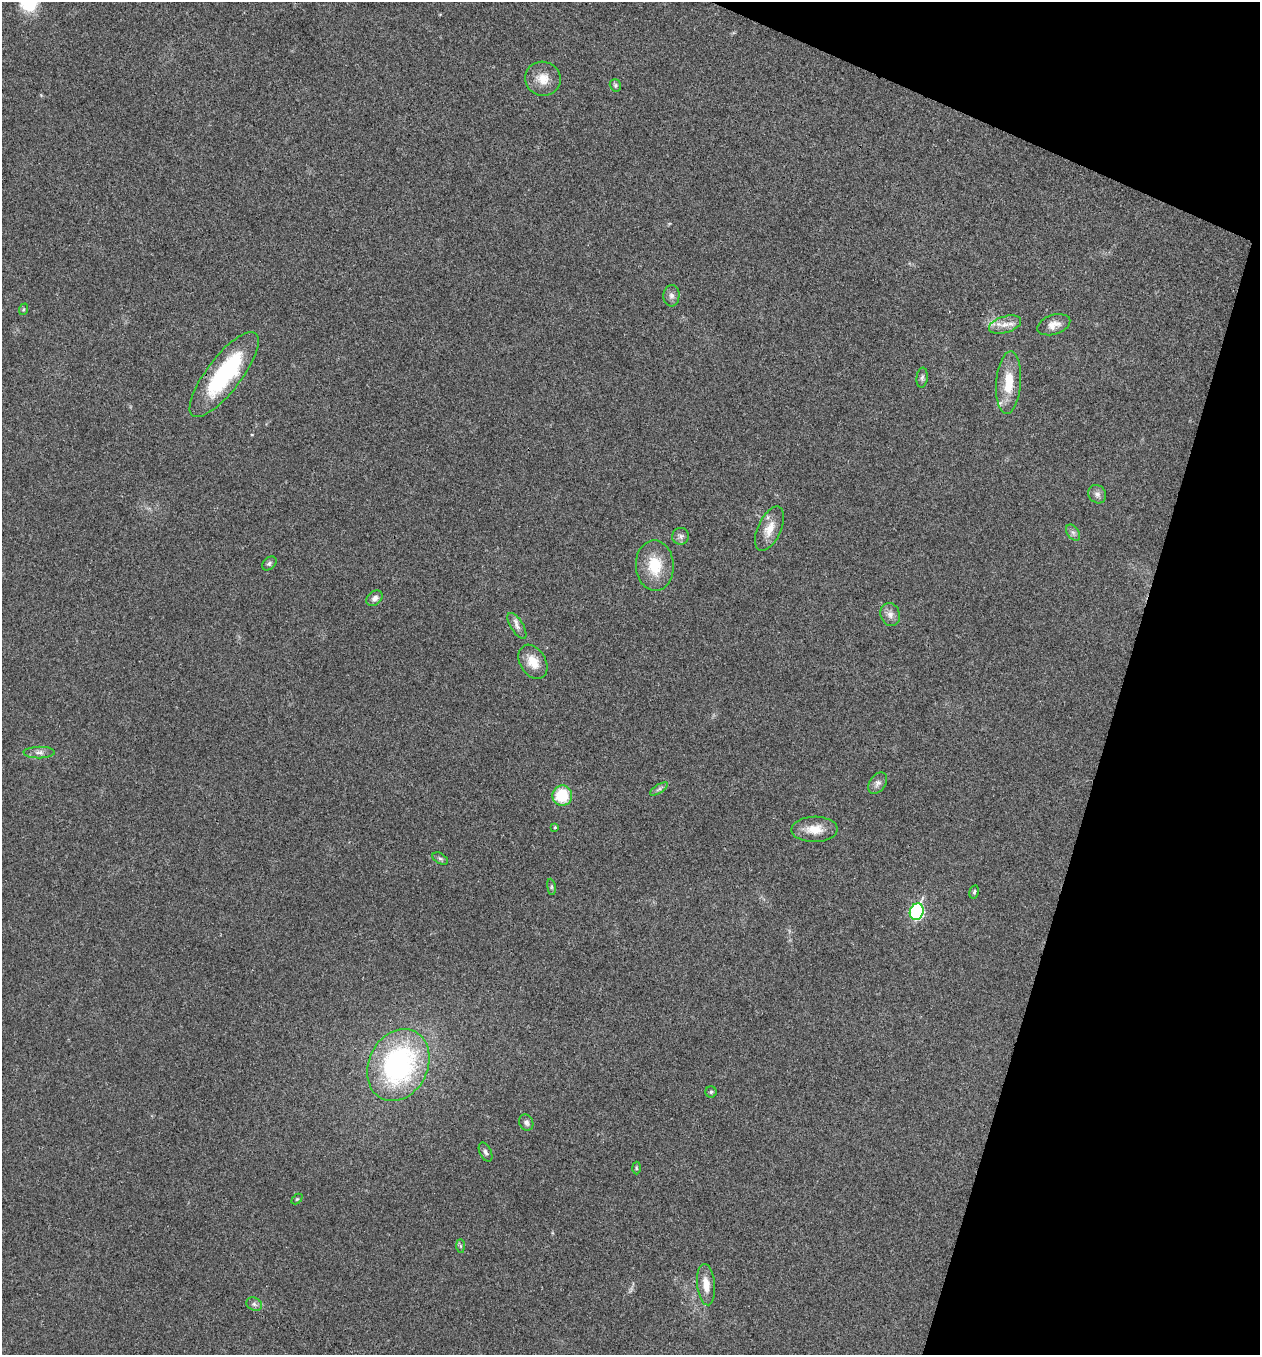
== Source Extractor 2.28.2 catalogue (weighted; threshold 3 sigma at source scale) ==
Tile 8 of 4 x 4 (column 4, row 2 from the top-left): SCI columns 3908-5165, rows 2710-4062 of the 5431 x 5417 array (HDU 1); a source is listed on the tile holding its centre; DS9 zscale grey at full resolution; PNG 1262 x 1357 px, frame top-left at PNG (2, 2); each listed source drawn as its Kron ellipse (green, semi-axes under 4 px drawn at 4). Shown black and unused: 15% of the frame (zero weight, under 3 of 4 exposures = <1% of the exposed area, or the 3 px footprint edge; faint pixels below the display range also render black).
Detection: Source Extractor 2.28.2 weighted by HDU 2 'WHT'; one run over the whole footprint, this tile lists its part. Background 0.0238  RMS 0.0041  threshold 0.0184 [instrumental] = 3 sigma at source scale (4.5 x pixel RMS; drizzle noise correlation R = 1.50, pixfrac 1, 0.05/0.05 arcsec/px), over >= 5 px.
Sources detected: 38; all 38 listed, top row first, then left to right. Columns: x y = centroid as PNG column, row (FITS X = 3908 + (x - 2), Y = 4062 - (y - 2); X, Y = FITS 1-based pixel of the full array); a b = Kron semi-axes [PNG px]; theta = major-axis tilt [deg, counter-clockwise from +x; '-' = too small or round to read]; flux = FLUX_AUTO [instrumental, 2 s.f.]
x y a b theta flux
543 79 18 17 - 6.2
615 85 6 5 - 0.69
671 296 11 8 86 1.8
24 309 6 4 71 0.59
1005 325 17 8 17 3.7
1054 325 17 9 19 3.5
224 374 52 17 53 45
922 378 10 5 84 1.1
1009 383 31 12 86 12
1097 494 10 8 -52 1.8
769 529 24 11 65 6
1073 533 9 6 -53 1.2
681 536 8 8 - 1.4
269 563 8 5 40 0.96
655 566 25 19 -87 12
375 598 9 6 41 1.9
890 614 12 9 -70 2.5
517 626 15 6 -58 2.1
533 662 18 13 -58 6.3
39 752 15 6 0 1.9
878 783 12 8 54 1.8
659 789 10 4 33 1.1
562 796 10 10 - 16
555 827 4 3 - 0.44
815 829 23 12 1 6.8
440 859 8 5 -32 0.81
551 887 8 4 -82 0.79
974 892 7 4 78 0.73
917 912 8 7 - 53
398 1065 37 29 63 78
711 1092 5 5 - 0.73
526 1123 8 7 - 1.2
485 1152 10 5 -65 1.2
636 1168 6 4 -89 0.53
297 1199 6 4 44 0.52
460 1246 7 4 -89 0.66
706 1285 21 9 -84 5.2
254 1304 8 6 -28 1.3